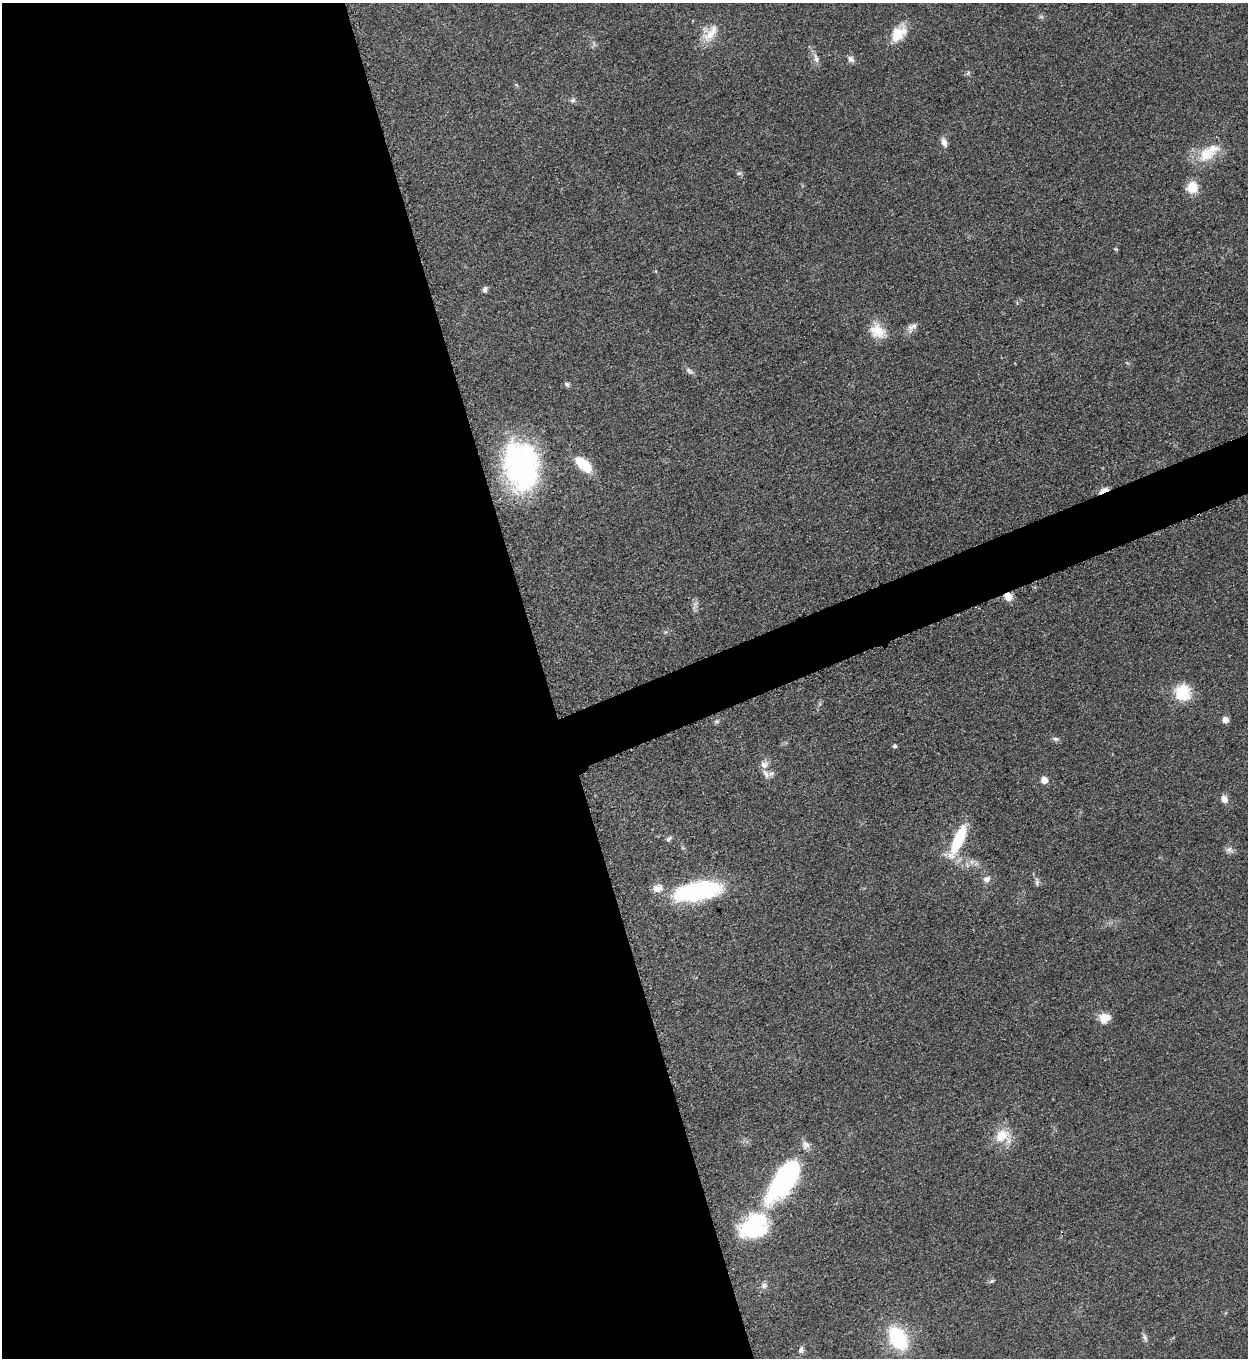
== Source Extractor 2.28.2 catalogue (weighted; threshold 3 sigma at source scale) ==
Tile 9 of 4 x 4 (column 1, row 3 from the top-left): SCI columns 286-1531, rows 1366-2721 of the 5428 x 5440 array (HDU 1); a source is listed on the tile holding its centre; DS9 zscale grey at full resolution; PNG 1250 x 1360 px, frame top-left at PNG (2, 3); no overlay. Shown black and unused: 46% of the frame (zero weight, under 3 of 5 exposures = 1% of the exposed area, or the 3 px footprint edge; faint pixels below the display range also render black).
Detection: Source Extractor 2.28.2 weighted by HDU 2 'WHT'; one run over the whole footprint, this tile lists its part. Background 0.0619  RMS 0.0057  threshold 0.0258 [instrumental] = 3 sigma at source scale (4.5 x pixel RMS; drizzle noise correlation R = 1.50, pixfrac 1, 0.05/0.05 arcsec/px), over >= 5 px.
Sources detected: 51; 1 too faint to see at this stretch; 2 inside a brighter object's white glare — not listed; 5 inside a brighter listed object's ellipse — not listed separately; the other 43 listed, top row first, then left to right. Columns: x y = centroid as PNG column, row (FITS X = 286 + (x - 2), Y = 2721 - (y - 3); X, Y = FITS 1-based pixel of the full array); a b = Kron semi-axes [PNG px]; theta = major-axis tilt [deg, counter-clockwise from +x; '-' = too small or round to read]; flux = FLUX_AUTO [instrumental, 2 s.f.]
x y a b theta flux
898 34 23 16 45 12
710 35 23 17 -53 11
816 59 13 7 -70 3.1
851 59 10 8 -52 2.4
573 100 8 6 17 1.4
944 142 11 7 -67 3.4
1205 155 24 20 43 15
739 173 6 5 - 1.1
1192 187 11 11 - 11
1116 249 6 4 -71 0.69
485 289 8 6 72 1.8
912 327 17 8 46 3.5
877 331 22 17 -42 11
689 370 11 6 -37 2
567 384 7 6 - 1.4
583 464 18 9 -42 21
521 469 56 36 -69 100
1103 490 14 5 25 4.5
1008 597 8 7 - 6.2
1183 693 18 17 - 19
1225 720 7 6 - 3.2
716 722 7 5 6 1.1
1056 739 9 6 -11 1.5
895 746 4 4 - 1.2
764 765 10 9 - 3.8
766 774 14 7 -59 3.2
1044 780 5 5 - 8.4
1224 799 9 7 -61 4
669 839 9 5 34 1.4
958 840 33 10 67 31
1229 850 11 8 -22 2.4
987 879 9 8 - 3.2
1037 882 10 5 85 1.6
698 891 49 17 10 79
1104 1018 12 10 21 7.9
1002 1135 22 17 29 13
785 1179 50 21 54 100
753 1224 33 20 43 48
992 1281 7 5 26 1.1
764 1285 8 7 - 1.9
898 1338 20 14 -61 47
1145 1338 11 6 -66 1.7
801 1350 9 7 78 2.1
Overlapping masked pixels (flux is a lower limit): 2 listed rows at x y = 1103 490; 1008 597